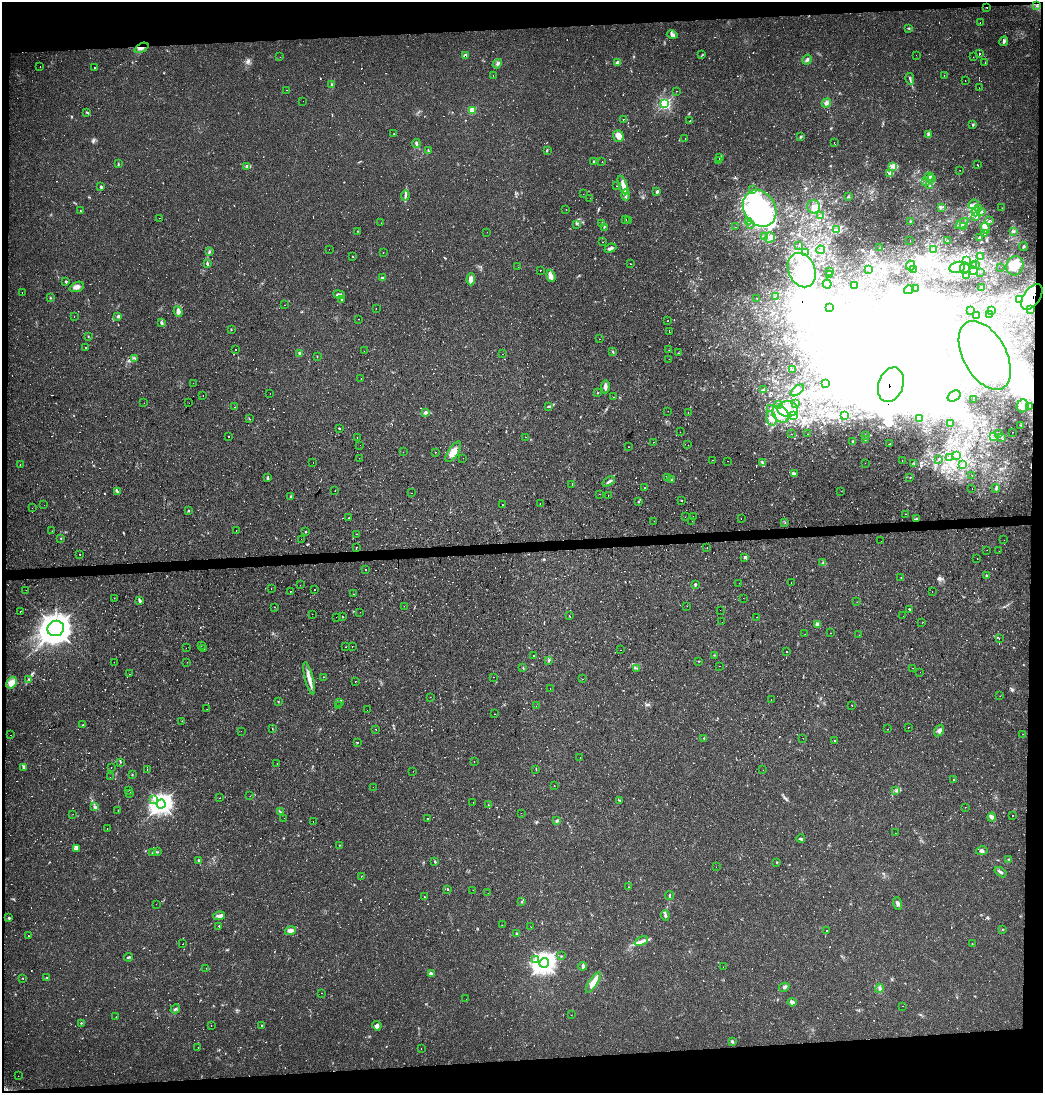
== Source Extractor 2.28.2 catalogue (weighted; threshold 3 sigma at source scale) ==
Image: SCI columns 8-4169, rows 33-4394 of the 4170 x 4428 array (HDU 1 of 3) = the unmasked area's bounding box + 8 px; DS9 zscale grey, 4 x 4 block average (1 PNG px = mean of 4 x 4 image px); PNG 1045 x 1095 px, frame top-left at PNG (2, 2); each listed source drawn as its Kron ellipse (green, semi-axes under 4 px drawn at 4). Shown black and unused: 8% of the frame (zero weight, under 2 of 3 exposures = <1% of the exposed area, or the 3 px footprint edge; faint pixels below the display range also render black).
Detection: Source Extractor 2.28.2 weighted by HDU 2 'WHT'. Background 0.0306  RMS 0.0027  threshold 0.0123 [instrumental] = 3 sigma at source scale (4.5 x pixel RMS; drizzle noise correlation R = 1.50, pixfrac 1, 0.0396/0.0396 arcsec/px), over >= 5 px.
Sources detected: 1349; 7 too faint to see at this stretch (4 x 4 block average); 163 inside a brighter object's white glare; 199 cosmic-ray / hot-pixel residue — neither listed nor drawn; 18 coinciding with a brighter row at this scale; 39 inside a brighter listed object's ellipse — not listed separately; of the other 923, all 500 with FLUX_AUTO >= 0.652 (the completeness limit of this list) listed and drawn (423 fainter detections not listed), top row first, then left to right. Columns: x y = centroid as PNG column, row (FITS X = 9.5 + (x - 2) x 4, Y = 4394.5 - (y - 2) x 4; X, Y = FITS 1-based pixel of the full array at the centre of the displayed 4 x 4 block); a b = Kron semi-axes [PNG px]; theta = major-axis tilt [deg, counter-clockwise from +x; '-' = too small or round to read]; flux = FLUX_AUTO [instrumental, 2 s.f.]
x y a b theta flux
1036 6 2 2 - 2.8
987 7 2 2 - 2
980 22 2 2 - 0.73
909 29 3 2 - 0.87
672 35 5 3 - 3.7
1004 41 5 3 - 2.9
141 48 7 2 26 4.5
979 54 2 2 - 1.9
702 55 2 2 - 0.81
916 55 2 2 - 1.1
465 56 3 2 - 6.3
280 57 2 2 - 0.91
973 57 2 2 - 0.72
807 60 5 3 - 3.2
618 63 2 2 - 21
985 63 2 2 - 0.88
497 64 5 3 - 3.6
40 67 2 2 - 2
95 68 2 2 - 1
944 75 2 2 - 0.74
493 76 2 2 - 0.89
910 79 6 2 -78 2.7
965 80 2 2 - 0.81
332 85 4 3 - 3.1
979 88 2 2 - 0.69
287 90 2 2 - 0.73
676 91 2 2 - 1.9
303 101 2 2 - 0.87
826 103 5 4 - 4.4
665 104 4 3 - 62
472 110 3 3 - 16
86 112 3 2 - 1.4
623 119 2 2 - 0.66
690 121 2 2 - 3
972 124 3 2 - 0.96
394 134 2 2 - 0.66
928 134 3 2 - 1.5
618 136 6 5 - 10
800 137 3 3 - 2
685 138 2 2 - 1.2
834 143 2 2 - 3.7
416 144 4 2 - 3.1
428 150 2 2 - 0.84
547 151 3 2 - 1.3
720 158 2 2 - 1.9
719 161 2 2 - 1.2
593 162 2 2 - 0.93
602 162 2 2 - 0.87
118 163 3 2 - 1
978 165 2 2 - 3.3
247 166 3 2 - 1.9
892 166 4 3 - 4.3
960 170 2 2 - 0.92
889 173 3 3 - 2.1
929 177 5 2 - 2.6
932 178 2 2 - 0.82
926 182 2 2 - 0.76
623 185 10 4 -69 9.8
930 185 2 2 - 1
617 186 2 2 - 0.66
101 187 3 2 - 2.8
753 190 2 2 - 1.2
657 192 3 2 - 3.1
583 194 2 2 - 0.78
625 195 6 3 89 4.4
405 196 5 2 - 3.3
848 196 4 2 - 1.5
590 198 2 2 - 1.2
973 204 5 3 - 4.4
814 207 6 6 - 10
760 208 19 15 -59 320
941 208 3 2 - 1.1
978 208 3 3 - 2.2
1002 208 2 2 - 1.2
566 210 2 2 - 1.5
81 211 2 2 - 3.5
976 212 4 2 - 2.5
981 212 4 2 - 2.4
821 216 3 2 - 1.3
975 217 2 2 - 0.73
160 218 2 2 - 1.4
625 220 2 2 - 3.3
628 221 2 2 - 1.9
749 221 3 2 - 1.8
910 221 2 2 - 0.93
989 221 2 2 - 0.83
381 223 2 2 - 1.9
602 223 3 3 - 2.1
577 224 2 2 - 1.5
751 224 2 2 - 2.3
962 224 7 2 37 3.3
604 227 3 2 - 1.1
736 227 2 2 - 0.92
963 227 3 2 - 2.4
985 228 6 3 -59 4.5
836 230 2 2 - 1.5
357 231 2 2 - 0.68
1014 231 2 2 - 1.8
487 232 2 2 - 2
985 234 3 2 - 0.75
764 236 2 2 - 1
770 237 5 4 - 6.3
979 238 3 3 - 1.8
947 240 2 2 - 1.5
910 241 2 2 - 0.79
603 242 2 2 - 1.1
799 245 3 2 - 1.4
1024 246 5 2 - 1.5
610 248 6 3 22 4.7
880 248 2 2 - 0.9
329 249 2 2 - 1.1
933 249 3 2 - 1.6
820 250 4 2 - 2.6
209 252 3 2 - 2.1
383 252 2 2 - 1.6
805 253 4 2 - 0.97
353 257 2 2 - 0.65
980 257 3 2 - 0.94
966 261 2 2 - 1.5
207 264 4 2 - 2.2
631 264 2 2 - 5.6
910 265 5 4 - 5.2
976 265 2 2 - 2.5
974 266 2 2 - 0.85
1015 266 10 8 68 21
518 267 2 2 - 2.1
957 267 8 5 19 15
1001 267 2 2 - 0.9
965 268 5 4 - 7
868 269 2 2 - 0.73
913 269 3 2 - 2.7
540 270 2 2 - 1.4
802 270 18 13 -66 80
974 270 2 2 - 1.4
829 272 2 2 - 5.6
980 272 2 2 - 0.67
830 274 2 2 - 0.92
551 276 6 3 -73 5.6
966 276 3 2 - 1.8
382 278 3 2 - 1.4
471 279 6 3 87 11
66 282 3 2 - 1.7
827 284 4 2 - 2.1
855 286 4 3 - 3.2
77 287 7 4 20 7.6
981 287 2 2 - 1.9
915 288 2 2 - 0.96
909 290 5 3 - 5.8
22 292 2 2 - 1.6
339 295 6 3 -10 4.1
775 296 2 2 - 0.67
1032 297 14 8 54 92
50 298 2 2 - 0.97
757 298 2 2 - 1.6
342 299 4 2 - 1.3
1020 299 3 2 - 1.2
285 305 2 2 - 0.92
376 308 2 2 - 1.5
829 308 3 3 - 13
1031 309 2 2 - 0.73
991 310 2 2 - 0.74
970 311 3 2 - 1.2
178 312 5 3 - 4.9
989 314 3 2 - 2.6
976 316 2 2 - 0.95
74 317 2 2 - 0.72
117 317 4 3 - 2.6
359 319 2 2 - 2.4
668 321 2 2 - 1.3
161 323 4 2 - 2.2
231 329 2 2 - 1.1
669 331 2 2 - 6.2
88 336 2 2 - 0.69
599 339 2 2 - 0.66
86 348 2 2 - 1.2
236 349 2 2 - 5
669 350 2 2 - 0.65
364 351 2 2 - 0.72
613 352 3 2 - 1.3
299 353 3 3 - 3.2
679 353 3 2 - 0.95
503 354 2 2 - 0.67
985 355 37 21 -61 700
317 356 2 2 - 0.73
135 358 3 2 - 0.77
669 359 2 2 - 1.4
792 370 2 2 - 0.79
361 378 2 2 - 0.84
193 383 2 2 - 1.5
826 384 2 2 - 0.66
891 385 18 12 71 2200
605 387 7 3 88 7.1
763 390 3 2 - 1.3
797 390 8 4 38 6.6
270 393 2 2 - 1.9
597 393 3 2 - 0.74
203 396 2 2 - 2.8
954 396 7 5 34 48
613 397 2 2 - 0.79
973 400 2 2 - 9.1
144 403 2 2 - 0.78
189 403 2 2 - 2.1
796 403 3 2 - 1.3
778 405 2 2 - 1.1
548 406 4 2 - 1.9
1023 406 6 6 - 8
1030 406 2 2 - 1
234 407 2 2 - 9.5
770 408 2 2 - 0.73
787 409 10 7 -3 23
668 411 2 2 - 1.2
425 412 4 3 - 3.8
688 413 2 2 - 4.2
780 414 9 7 -38 24
794 415 4 2 - 2.3
845 416 3 2 - 1.7
249 418 3 2 - 0.68
771 418 7 5 -75 15
920 419 3 2 - 1.9
951 423 3 3 - 2.9
1021 425 2 2 - 0.68
339 428 2 2 - 1.3
680 432 2 2 - 1.2
1012 432 2 2 - 0.68
791 434 2 2 - 0.81
808 434 2 2 - 1
998 434 2 2 - 1.7
865 435 3 2 - 1.3
994 436 2 2 - 0.87
229 437 2 2 - 3.8
357 437 2 2 - 1
526 437 2 2 - 6.5
1001 437 2 2 - 0.98
865 439 2 2 - 0.82
853 441 3 2 - 1.6
653 442 2 2 - 3.6
889 444 2 2 - 1.2
360 445 2 2 - 1.1
688 445 2 2 - 0.7
628 447 2 2 - 0.84
403 452 2 2 - 1
436 452 2 2 - 0.84
453 452 12 5 57 17
957 455 4 2 - 3
359 458 2 2 - 1.3
463 458 2 2 - 0.8
949 458 2 2 - 0.92
938 459 2 2 - 2.3
712 460 2 2 - 1.1
728 461 2 2 - 1
902 461 2 2 - 0.8
313 462 2 2 - 0.66
762 463 3 2 - 2.1
865 463 2 2 - 2
914 463 2 2 - 1.2
20 465 2 2 - 1.5
962 465 2 2 - 0.83
794 473 3 2 - 1.3
972 476 2 2 - 2.4
268 477 4 2 - 1.9
910 477 2 2 - 0.84
668 478 3 2 - 1.3
671 480 3 2 - 1.3
609 482 7 2 33 4.2
572 485 2 2 - 1.3
645 488 2 2 - 1.1
972 488 2 2 - 0.82
996 488 4 2 - 1.4
117 491 3 2 - 1.8
335 491 2 2 - 1.2
841 491 2 2 - 2
411 493 2 2 - 2
599 494 2 2 - 1.4
291 496 3 2 - 1.7
608 496 2 2 - 1.4
681 501 2 2 - 4.1
639 502 2 2 - 1.6
540 504 2 2 - 2.2
44 505 2 2 - 0.66
502 505 2 2 - 1.9
32 508 2 2 - 1.6
188 511 2 2 - 1.3
905 514 2 2 - 2.6
685 517 2 2 - 0.71
693 517 2 2 - 1.8
349 518 2 2 - 4.1
741 519 2 2 - 8.1
916 519 2 2 - 1.5
654 521 2 2 - 1.1
692 521 2 2 - 0.77
785 523 2 2 - 0.78
52 531 2 2 - 3.1
236 531 2 2 - 1.7
306 532 2 2 - 4.2
356 534 2 2 - 1.2
61 538 2 2 - 0.89
301 539 2 2 - 2.9
1004 540 2 2 - 1.7
881 541 2 2 - 0.77
356 547 2 2 - 1.8
707 548 2 2 - 1.3
987 550 2 2 - 1.1
999 551 2 2 - 0.99
80 554 2 2 - 1.4
745 557 2 2 - 3.1
977 558 2 2 - 0.92
823 563 2 2 - 0.81
365 570 2 2 - 2.3
986 575 3 2 - 1
901 577 2 2 - 0.98
739 583 2 2 - 0.73
791 583 2 2 - 0.67
695 584 3 2 - 1.9
300 585 2 2 - 0.66
271 589 2 2 - 0.67
26 590 2 2 - 0.66
314 590 2 2 - 6.4
291 591 2 2 - 7.1
932 592 2 2 - 0.77
354 594 2 2 - 1.7
114 598 2 2 - 1.5
743 598 2 2 - 3.1
140 601 3 3 - 2.5
857 602 2 2 - 0.81
404 606 2 2 - 0.8
687 606 2 2 - 0.66
274 607 2 2 - 2.6
909 609 2 2 - 24
720 610 2 2 - 9.5
20 611 2 2 - 2.4
360 612 2 2 - 1
312 614 2 2 - 1.1
342 616 2 2 - 0.69
569 616 2 2 - 1.9
903 616 2 2 - 3.6
336 617 2 2 - 0.89
757 617 2 2 - 2.2
722 622 2 2 - 1.3
922 623 2 2 - 2.8
818 624 3 2 - 10
56 628 8 7 - 2400
831 633 2 2 - 0.82
805 634 2 2 - 0.8
859 635 2 2 - 11
999 638 2 2 - 1.8
201 645 2 2 - 0.86
345 647 2 2 - 5.1
352 647 2 2 - 1.6
186 648 2 2 - 13
204 649 2 2 - 0.9
621 650 2 2 - 3
786 652 2 2 - 1.3
533 655 2 2 - 0.79
714 655 2 2 - 0.67
549 660 3 2 - 2.2
699 661 2 2 - 0.78
114 662 2 2 - 0.74
187 662 2 2 - 1.2
720 666 2 2 - 1
523 668 2 2 - 1.1
637 668 3 2 - 1.7
913 668 2 2 - 9.5
920 672 2 2 - 1.5
129 674 2 2 - 1.4
323 677 2 2 - 2.7
494 677 2 2 - 1.6
309 678 17 3 -75 13
29 679 2 2 - 0.87
583 679 2 2 - 2.2
356 681 2 2 - 1.2
12 683 6 4 55 18
550 688 2 2 - 0.97
1000 696 2 2 - 0.92
430 697 2 2 - 0.79
771 700 2 2 - 1.7
278 701 2 2 - 1.3
340 702 2 2 - 0.73
339 705 2 2 - 3.7
852 705 2 2 - 1.5
536 706 2 2 - 1
207 709 2 2 - 1.8
367 710 2 2 - 0.95
494 714 2 2 - 1.1
182 721 2 2 - 0.65
83 725 2 2 - 1.3
908 727 2 2 - 0.78
272 728 2 2 - 0.67
376 729 2 2 - 1.1
887 729 2 2 - 0.75
939 730 6 3 56 5.6
241 731 2 2 - 0.99
1023 734 2 2 - 0.7
11 735 2 2 - 2
704 738 2 2 - 1.2
803 738 2 2 - 0.68
834 740 2 2 - 1.3
357 742 2 2 - 0.89
580 758 2 2 - 0.66
474 761 2 2 - 5.4
120 762 2 2 - 0.79
277 763 2 2 - 0.76
24 767 4 3 - 3.3
111 767 2 2 - 1.3
536 769 3 2 - 0.76
147 770 2 2 - 2.2
763 770 2 2 - 1
413 771 2 2 - 0.85
132 775 3 2 - 0.87
110 777 2 2 - 1
953 779 2 2 - 120
554 786 2 2 - 0.88
373 787 2 2 - 3.7
128 790 2 2 - 1.5
896 791 3 2 - 1.5
129 793 2 2 - 1.1
250 796 2 2 - 1.4
220 798 2 2 - 1.1
154 799 2 2 - 1.2
620 800 2 2 - 0.89
473 802 2 2 - 0.87
161 804 4 4 - 560
488 805 2 2 - 36
94 807 3 2 - 1.4
965 807 2 2 - 1
118 810 2 2 - 7.6
281 812 2 2 - 0.77
521 813 2 2 - 1.4
73 814 2 2 - 1
1012 815 2 2 - 2.6
992 817 4 2 - 2.9
284 818 2 2 - 5
427 818 2 2 - 1.3
556 821 3 3 - 2.3
313 822 2 2 - 1.4
107 829 2 2 - 0.91
895 833 2 2 - 0.95
801 839 4 2 - 2.5
339 845 2 2 - 0.85
77 848 3 3 - 2.5
982 851 6 4 11 4.9
153 852 2 2 - 1
157 852 3 2 - 1.2
1009 859 2 2 - 0.73
199 860 3 3 - 2.1
435 862 3 2 - 1.5
777 862 2 2 - 0.99
716 867 2 2 - 0.97
1001 872 7 3 -36 4.3
361 876 2 2 - 1.8
628 887 2 2 - 0.71
448 889 2 2 - 1.1
473 890 2 2 - 1.6
488 893 2 2 - 0.78
669 896 4 2 - 1.4
424 897 2 2 - 0.67
522 901 2 2 - 1.3
898 903 6 3 -73 4.8
156 904 2 2 - 1.3
665 915 5 2 - 3.1
219 916 6 3 8 6.1
9 918 3 2 - 1.6
502 925 2 2 - 0.75
219 926 2 2 - 2.2
531 927 2 2 - 0.98
1003 929 3 2 - 0.79
290 931 6 4 16 6.6
827 931 2 2 - 6.1
517 934 3 2 - 1.7
28 936 2 2 - 1.5
641 941 7 4 24 7.6
183 944 2 2 - 1.2
972 944 2 2 - 0.65
561 956 2 2 - 0.93
128 957 4 2 - 1.8
536 959 2 2 - 1.7
544 963 5 4 - 660
583 966 4 2 - 5.2
723 967 2 2 - 1.3
206 968 2 2 - 4.9
431 974 4 3 - 5.4
47 977 3 2 - 1.1
23 979 2 2 - 0.71
593 982 12 4 56 15
784 987 5 2 - 2.7
879 988 4 3 - 3.2
322 993 2 2 - 1
466 999 2 2 - 3.2
792 1002 4 3 - 6.4
903 1006 2 2 - 1.9
175 1009 5 2 - 2.5
571 1015 2 2 - 0.72
116 1017 2 2 - 0.81
81 1023 2 2 - 1.1
262 1025 2 2 - 0.88
211 1026 2 2 - 1.4
377 1026 5 4 - 4.8
732 1042 3 2 - 2.4
198 1048 2 2 - 3.3
421 1048 2 2 - 0.73
18 1076 2 2 - 0.96
Overlapping masked pixels (flux is a lower limit): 5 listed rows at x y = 987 7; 141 48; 465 56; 1032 297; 891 385
Diffuse or blended objects may show on this block-average render without a row.